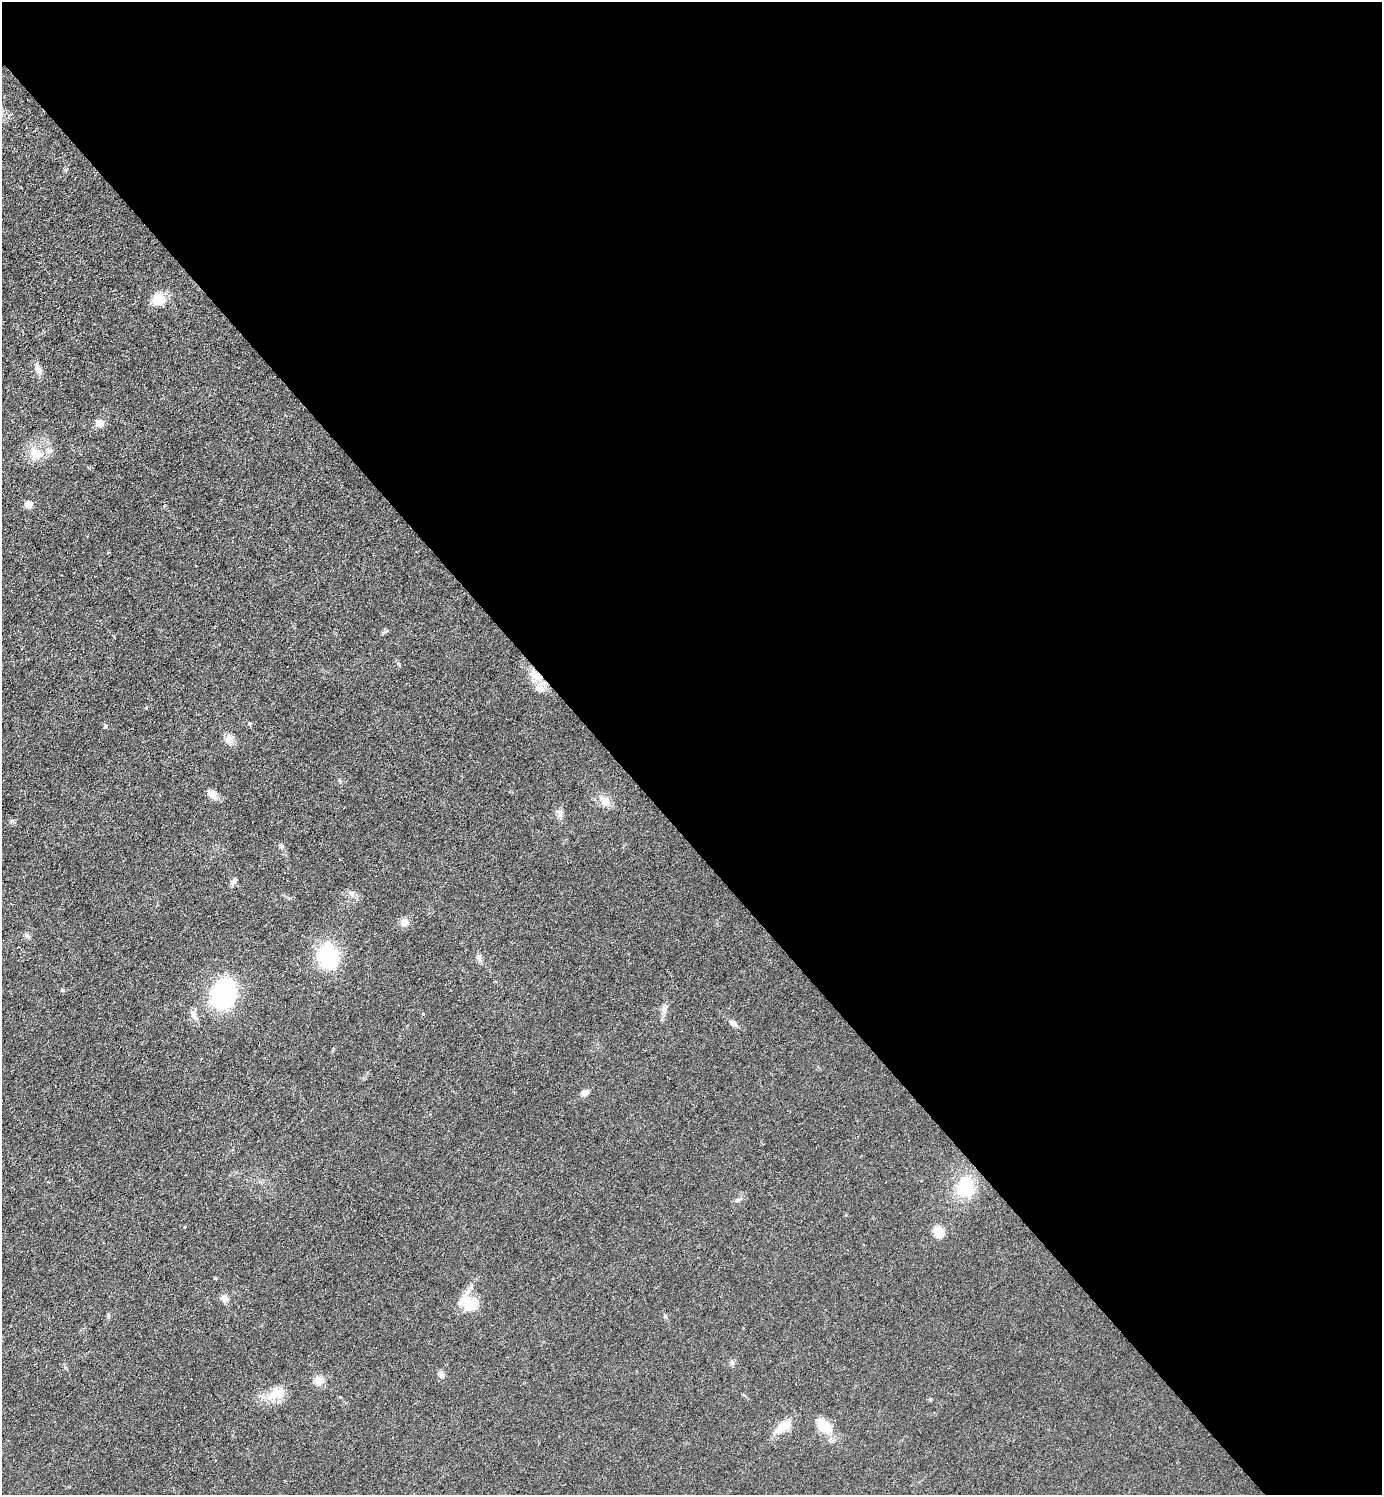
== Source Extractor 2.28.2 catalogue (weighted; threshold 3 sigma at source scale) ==
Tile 8 of 4 x 4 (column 4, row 2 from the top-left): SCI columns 4441-5820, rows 2988-4480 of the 5975 x 5976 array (HDU 1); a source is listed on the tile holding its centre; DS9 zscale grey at full resolution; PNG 1384 x 1497 px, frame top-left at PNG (2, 2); no overlay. Shown black and unused: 56% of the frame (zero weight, under 3 of 6 exposures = <1% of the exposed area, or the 3 px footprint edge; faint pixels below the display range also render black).
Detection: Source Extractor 2.28.2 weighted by HDU 2 'WHT'; one run over the whole footprint, this tile lists its part. Background 0.0329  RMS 0.0039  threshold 0.016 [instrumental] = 3 sigma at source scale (4.09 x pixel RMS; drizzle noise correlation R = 1.36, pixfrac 0.8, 0.05/0.05 arcsec/px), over >= 5 px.
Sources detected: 39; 2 inside a brighter listed object's ellipse — not listed separately; the other 37 listed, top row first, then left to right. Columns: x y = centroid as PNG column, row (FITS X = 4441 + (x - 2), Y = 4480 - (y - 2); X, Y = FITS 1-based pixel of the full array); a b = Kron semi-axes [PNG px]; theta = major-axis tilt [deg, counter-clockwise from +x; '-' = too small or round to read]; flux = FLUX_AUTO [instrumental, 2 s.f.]
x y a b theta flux
159 300 13 11 8 8.2
38 370 14 7 -57 2.1
99 423 6 5 - 6.7
37 453 22 11 -24 5.6
29 504 5 5 - 4.7
536 678 17 11 60 4.5
250 724 5 4 - 0.47
106 726 5 5 - 0.69
229 739 11 9 31 2.2
212 794 15 9 -48 2.4
605 801 14 10 -46 4
560 813 13 7 -73 1.7
281 846 6 5 - 0.81
234 881 10 6 49 1.1
352 894 8 7 - 1.5
404 922 10 10 - 2.5
28 936 7 4 -71 0.68
328 957 20 15 -89 35
479 958 11 5 -70 1.2
62 990 7 4 -27 0.55
224 994 20 14 68 69
664 1009 12 6 76 1.8
194 1015 14 7 -66 2.2
733 1023 11 6 -32 1.4
585 1093 10 7 7 1.5
965 1188 26 22 59 15
738 1200 6 5 - 0.72
938 1231 13 10 -73 4.6
225 1299 11 8 -45 1.8
471 1304 8 7 - 25
732 1363 7 5 -68 0.85
441 1375 10 7 -67 1.3
319 1380 12 10 -76 2.9
278 1393 24 14 21 6.7
930 1400 5 3 - 0.38
824 1426 18 11 -46 8.9
782 1427 23 12 33 5.7
Overlapping masked pixels (flux is a lower limit): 1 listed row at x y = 536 678
Unlisted compact peaks at least as high as the median listed source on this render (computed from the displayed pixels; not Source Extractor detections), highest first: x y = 423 1014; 108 1315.